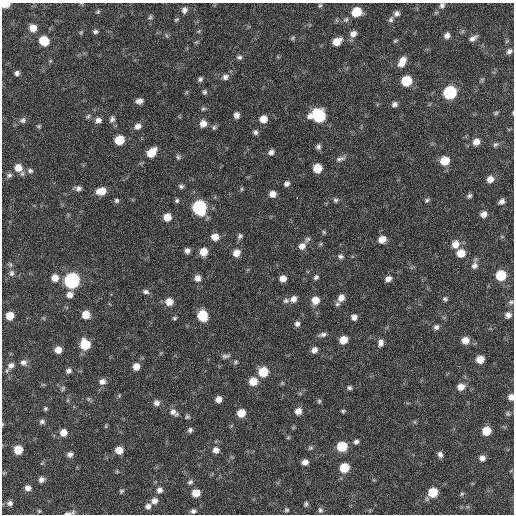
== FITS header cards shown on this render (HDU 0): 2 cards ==
NAXIS1  =                  512 / Axis length
NAXIS2  =                  512 / Axis length

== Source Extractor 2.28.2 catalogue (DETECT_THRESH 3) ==
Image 512 x 512 px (HDU 0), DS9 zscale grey, 1 PNG px = 1 image px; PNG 516 x 516 px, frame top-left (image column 1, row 512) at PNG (2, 3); no overlay
Background 58.6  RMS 8.4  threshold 25.1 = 3 sigma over >= 5 px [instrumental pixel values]
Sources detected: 184; all 184 listed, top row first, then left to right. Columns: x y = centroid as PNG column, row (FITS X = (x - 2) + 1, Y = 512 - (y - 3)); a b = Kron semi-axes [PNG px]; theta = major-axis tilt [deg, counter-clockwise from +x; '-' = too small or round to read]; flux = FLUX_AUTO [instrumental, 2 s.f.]
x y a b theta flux
5 4 6 4 2 10000
320 5 6 5 - 830
442 5 7 6 - 1700
184 10 7 7 - 2200
98 12 6 5 - 890
356 12 8 7 - 15000
397 14 8 7 - 2200
150 17 7 5 42 990
346 19 8 6 37 1500
391 19 9 6 64 1500
176 20 6 4 38 760
33 28 7 7 - 5600
199 31 6 4 46 640
81 32 5 4 - 670
95 32 6 5 - 1300
353 34 9 7 41 3100
447 35 7 6 - 2500
293 38 6 4 61 870
473 38 9 5 35 2300
44 41 8 7 - 14000
337 41 9 7 32 7400
395 41 6 4 29 790
507 41 6 4 43 720
509 51 8 6 52 1800
239 57 7 5 3 1400
402 62 11 6 61 5900
17 73 5 5 - 1700
225 77 9 8 - 2400
200 79 6 5 - 1400
482 80 6 5 - 840
406 81 7 7 - 21000
205 92 6 5 - 1200
450 93 8 7 - 62000
139 101 7 5 8 2800
394 104 6 5 - 2000
203 109 7 5 19 930
496 113 6 5 - 980
236 115 5 5 - 2800
88 116 7 5 43 1100
319 116 11 9 -14 41000
112 119 9 7 76 2000
263 119 7 7 - 6100
23 120 9 7 28 1800
98 120 7 7 - 2800
203 124 8 7 - 4400
39 126 6 5 - 780
138 126 8 6 20 2900
214 127 7 5 76 1100
255 132 6 5 - 1700
119 140 7 6 - 16000
476 142 8 7 - 4000
495 144 7 6 - 1400
318 147 7 6 - 1600
271 152 8 7 - 2100
151 153 9 7 46 10000
178 157 7 5 -75 1100
340 159 13 6 17 2400
445 161 8 7 - 11000
18 168 10 9 - 6400
317 168 7 7 - 11000
30 171 8 6 -16 1700
9 175 7 6 - 1500
490 179 7 6 - 4100
287 184 6 5 - 1900
181 186 6 5 - 1300
78 188 8 6 3 2000
241 189 6 4 89 760
101 191 9 7 11 8200
272 194 7 6 - 3800
469 196 6 5 - 1200
297 197 3 2 - 2400
116 200 6 6 - 1300
335 200 7 6 - 1200
427 200 7 5 29 1100
177 201 5 5 - 1100
501 202 7 5 31 2100
199 207 8 8 - 79000
484 214 7 6 - 3200
167 217 7 7 - 6600
324 232 6 5 - 820
240 236 7 5 51 1400
215 237 8 7 - 5200
307 239 9 6 35 1500
382 239 8 7 - 6100
455 244 9 8 - 5500
302 246 9 8 - 3500
187 251 6 5 - 2300
203 252 7 7 - 7000
236 253 8 7 - 5100
461 253 8 7 - 8200
341 256 8 6 -3 1600
474 266 9 8 - 2600
11 273 9 7 -89 2000
501 275 7 7 - 21000
316 277 7 5 46 1400
55 278 8 8 - 5500
197 278 7 7 - 3400
283 279 6 6 - 4300
388 279 7 6 - 2700
72 280 8 8 - 130000
146 292 8 6 -8 1800
70 295 8 7 - 3400
341 298 8 7 - 4200
293 299 8 7 - 3200
445 299 6 6 - 1100
286 300 8 7 - 1600
315 300 8 8 - 6700
169 302 7 7 - 5900
511 302 7 6 - 1300
337 304 7 6 - 1300
86 314 7 6 - 8600
508 315 7 6 - 2600
10 316 6 6 - 7600
202 316 8 7 - 18000
354 317 6 6 - 2900
174 318 5 4 - 870
297 324 7 6 - 2000
436 327 6 6 - 1900
322 335 10 5 13 1800
343 340 6 6 - 8000
465 340 8 7 - 5600
380 343 9 6 74 2600
85 344 8 7 - 19000
58 350 6 6 - 4800
314 350 7 6 - 3000
226 356 11 5 8 1600
480 359 6 6 - 7500
24 362 9 7 -16 2300
235 362 6 4 28 930
11 365 12 7 46 3100
136 366 7 6 - 5000
69 371 6 5 - 1900
263 372 7 7 - 16000
102 381 8 7 - 3000
253 381 8 7 - 8400
461 387 8 7 - 4700
63 388 7 5 73 970
349 388 6 5 - 1200
511 397 6 6 - 3200
218 399 6 5 - 3300
319 401 6 5 - 920
156 403 7 7 - 2500
45 408 5 5 - 890
298 411 7 7 - 3900
343 411 5 4 - 890
174 412 13 8 -37 3100
241 413 7 6 - 8500
508 414 8 5 -60 1200
187 417 6 5 - 950
42 422 7 6 - 1500
106 426 6 4 -90 600
190 430 6 5 - 1500
486 431 7 6 - 11000
63 432 7 7 - 5200
288 437 6 4 45 680
356 442 6 5 - 1500
342 446 7 7 - 18000
310 448 7 5 16 990
18 450 6 6 - 11000
119 450 7 7 - 6300
216 450 7 7 - 3600
70 454 6 6 - 2000
440 454 7 6 - 2000
482 458 7 6 - 2800
305 462 6 5 - 3300
344 468 7 6 - 15000
117 472 6 4 -18 690
41 479 7 6 - 2300
190 482 7 6 - 1400
28 488 6 6 - 2900
160 490 8 7 - 2700
121 491 7 5 44 1000
433 492 7 7 - 16000
196 493 7 6 - 6900
462 494 6 5 - 830
154 501 8 8 - 3200
10 503 7 7 - 2100
306 504 6 4 72 1100
148 506 7 7 - 2600
287 510 6 5 - 890
320 510 7 6 - 1300
39 511 5 4 - 710
193 511 6 6 - 1600
67 514 11 5 9 1900
At the frame edge (FLAGS 8, measured only in part): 5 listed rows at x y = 5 4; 442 5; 511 302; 511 397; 67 514